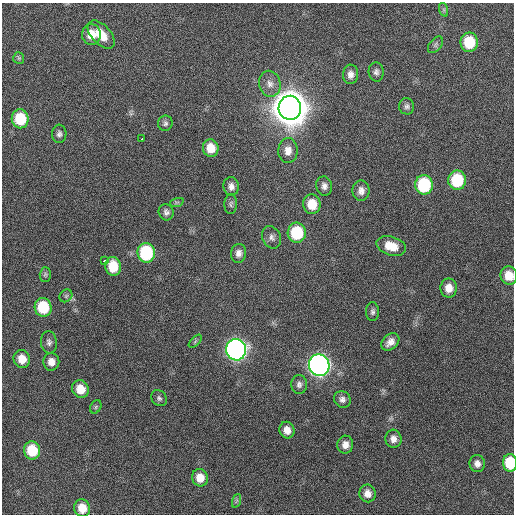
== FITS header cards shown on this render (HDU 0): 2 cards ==
NAXIS1  =                  512 / Axis length
NAXIS2  =                  512 / Axis length

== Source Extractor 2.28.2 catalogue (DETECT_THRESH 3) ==
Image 512 x 512 px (HDU 0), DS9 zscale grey, 1 PNG px = 1 image px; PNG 516 x 516 px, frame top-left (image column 1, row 512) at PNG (2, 3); each listed source drawn as its Kron ellipse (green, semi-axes under 4 px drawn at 4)
Background 134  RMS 12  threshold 34.6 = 3 sigma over >= 5 px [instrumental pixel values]
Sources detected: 61; all 61 listed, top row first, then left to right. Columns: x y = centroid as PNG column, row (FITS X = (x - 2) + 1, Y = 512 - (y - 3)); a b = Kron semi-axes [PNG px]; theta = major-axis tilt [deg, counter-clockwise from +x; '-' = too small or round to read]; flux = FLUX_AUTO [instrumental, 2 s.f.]
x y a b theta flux
444 10 7 4 -72 1.4e+03
101 34 17 9 -47 1.3e+04
91 35 10 9 - 1.1e+04
469 42 9 8 - 2.8e+04
435 45 9 6 51 2.1e+03
19 58 6 5 - 1.4e+03
376 72 9 7 -85 2.8e+03
350 74 10 7 88 4.4e+03
270 84 13 10 -77 6.2e+03
407 106 8 7 - 2.4e+03
290 108 12 11 - 3.1e+06
20 119 9 8 - 2.9e+04
165 123 8 7 - 2.2e+03
59 134 9 7 88 2.6e+03
142 139 3 3 - 8.2e+03
211 148 9 8 - 1.1e+04
288 151 12 9 89 6.6e+03
457 180 10 9 - 4.0e+04
424 185 10 8 -89 5.6e+04
231 186 9 7 -81 3.9e+03
324 186 10 8 -78 3.6e+03
361 191 10 8 89 4.6e+03
177 202 7 4 18 1.3e+03
231 204 10 6 85 2.0e+03
312 204 10 8 -82 1.5e+04
166 212 8 7 - 2.9e+03
297 233 10 9 - 4.1e+04
272 237 11 9 -65 3.9e+03
391 246 15 9 -16 1.3e+04
146 253 10 8 -83 6.2e+04
239 253 9 7 79 4.3e+03
104 261 4 3 - 3.3e+03
113 266 9 7 -83 1.8e+04
45 274 7 5 89 1.5e+03
509 276 9 8 - 1.2e+04
449 288 9 8 - 8.1e+03
66 296 7 5 45 1.6e+03
43 307 9 8 - 3.3e+04
373 312 9 6 -89 2.3e+03
195 341 8 3 45 1.2e+03
49 342 11 8 -85 2.9e+03
390 342 10 7 42 5.5e+03
236 350 11 10 - 4.8e+05
22 359 9 8 - 1.1e+04
51 362 9 8 - 5.9e+03
319 365 11 10 - 5.5e+05
299 384 9 8 - 3.1e+03
80 389 9 8 - 1.2e+04
159 398 9 7 -51 2.1e+03
342 399 9 8 - 3.2e+03
96 407 7 5 61 1.5e+03
287 430 8 7 - 6.4e+03
393 439 9 8 - 4.8e+03
345 445 9 8 - 5.7e+03
32 450 9 8 - 2.6e+04
510 463 9 7 -87 2.8e+04
477 464 8 7 - 4.3e+03
200 478 9 8 - 1.0e+04
367 493 9 8 - 5.8e+03
236 501 7 4 71 1.1e+03
82 508 9 8 - 1.2e+04
At the frame edge (FLAGS 8, measured only in part): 2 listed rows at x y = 509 276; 510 463